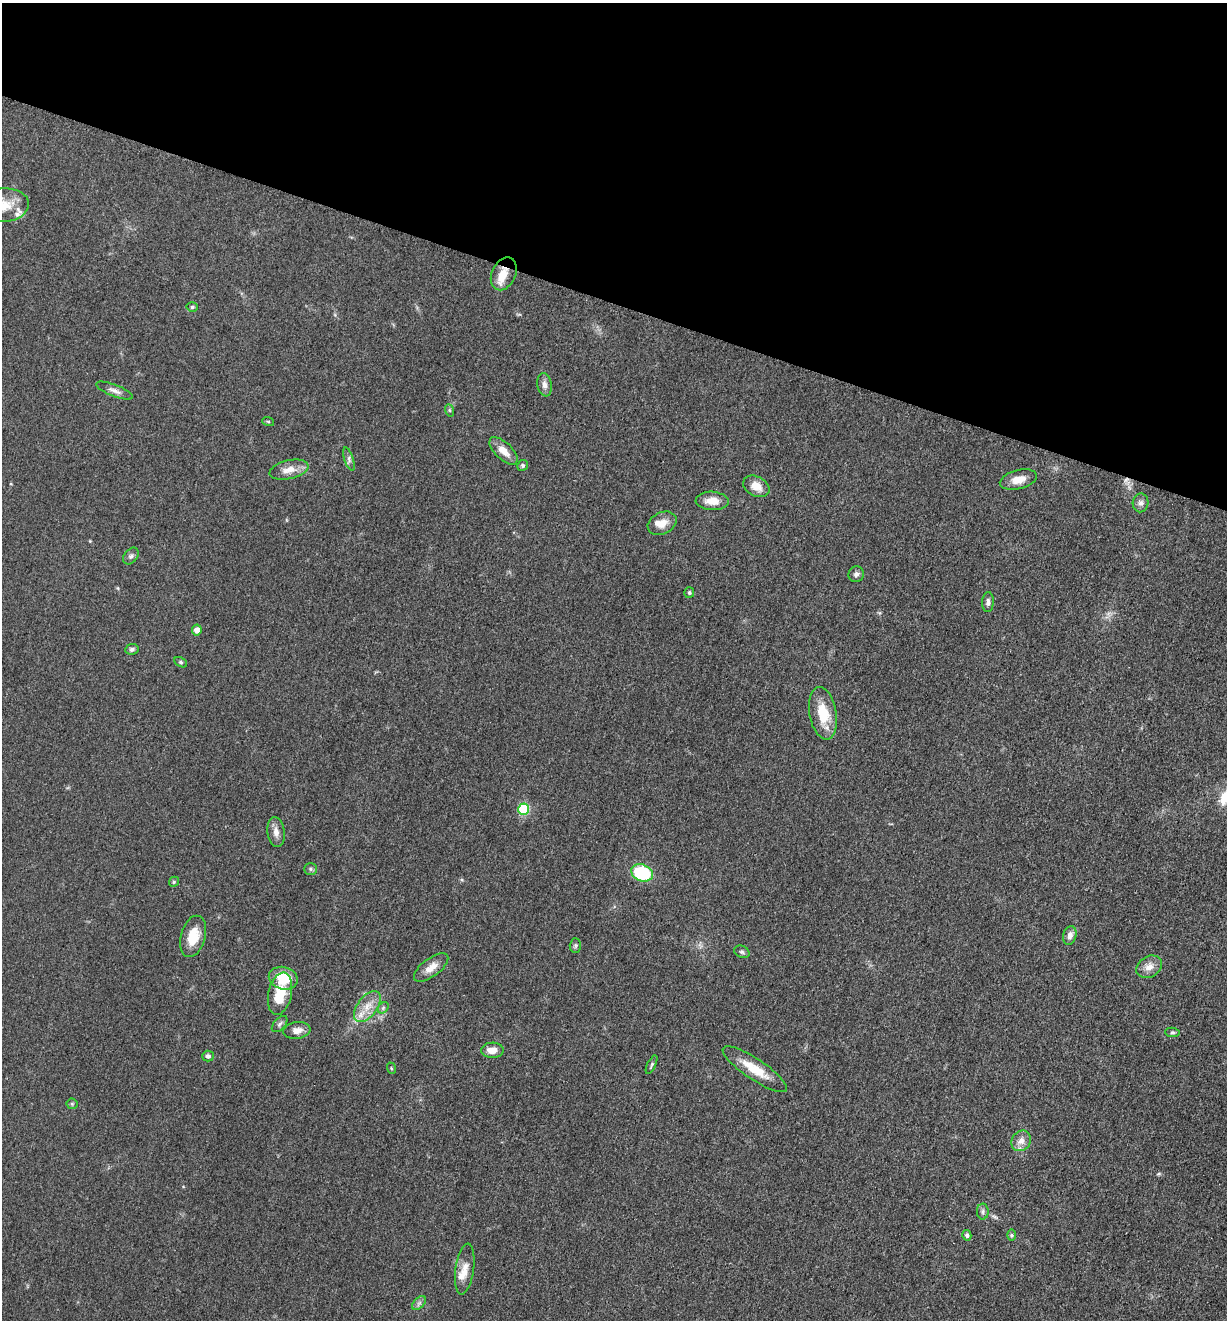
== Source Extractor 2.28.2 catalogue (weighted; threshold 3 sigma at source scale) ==
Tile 2 of 4 x 4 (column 2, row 1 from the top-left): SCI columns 1491-2715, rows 3967-5284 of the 5307 x 5292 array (HDU 1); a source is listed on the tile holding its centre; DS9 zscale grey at full resolution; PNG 1229 x 1322 px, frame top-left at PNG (2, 3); each listed source drawn as its Kron ellipse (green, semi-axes under 4 px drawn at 4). Shown black and unused: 23% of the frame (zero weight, under 3 of 5 exposures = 1% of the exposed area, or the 3 px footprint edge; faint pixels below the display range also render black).
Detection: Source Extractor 2.28.2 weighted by HDU 2 'WHT'; one run over the whole footprint, this tile lists its part. Background 0.05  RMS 0.0056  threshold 0.025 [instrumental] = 3 sigma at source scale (4.5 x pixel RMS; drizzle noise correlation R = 1.50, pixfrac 1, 0.05/0.05 arcsec/px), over >= 5 px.
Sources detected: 59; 5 inside a brighter listed object's ellipse — not listed separately; the other 54 listed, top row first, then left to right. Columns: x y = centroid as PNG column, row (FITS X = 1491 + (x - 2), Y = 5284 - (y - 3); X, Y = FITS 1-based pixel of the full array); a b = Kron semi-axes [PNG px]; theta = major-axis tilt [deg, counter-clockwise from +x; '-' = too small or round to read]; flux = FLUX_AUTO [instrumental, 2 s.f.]
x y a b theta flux
4 205 25 16 4 12
504 274 17 12 65 7.9
192 307 5 4 - 0.87
545 385 12 7 -79 2.7
114 391 19 6 -21 3
449 410 6 4 -71 0.81
268 421 6 3 -19 0.56
504 451 18 8 -44 5.8
349 459 12 4 -72 1.6
523 465 5 5 - 0.96
289 470 20 9 13 6.3
1018 480 19 9 14 6.1
756 486 14 9 -27 6.4
712 501 16 9 -2 6.6
1140 503 9 8 - 2.3
662 523 15 10 26 6.2
131 556 9 6 52 1.5
856 574 8 7 - 1.9
689 593 5 5 - 0.97
988 602 10 5 87 2
197 630 5 5 - 3.7
132 649 7 5 9 1.4
181 662 7 4 -28 0.98
823 713 26 13 -80 16
523 809 6 5 - 39
276 832 15 8 -83 3.8
311 869 6 5 - 1.1
642 873 11 8 -21 34
174 882 5 4 - 0.79
1070 935 9 6 76 2.8
193 936 21 12 74 11
575 945 7 5 89 0.99
742 952 8 6 -25 1.3
1149 967 13 10 30 4.7
431 968 20 9 37 5.6
283 978 15 11 -14 16
280 994 21 11 78 16
367 1006 18 10 53 7.6
383 1008 6 5 - 1.1
280 1024 10 5 48 1.4
297 1030 14 8 7 3.9
1172 1032 7 4 -5 1
492 1050 11 7 1 5.3
208 1056 6 5 - 1.4
652 1065 10 4 64 1
391 1068 6 3 -71 0.64
755 1069 38 10 -34 13
72 1104 5 5 - 0.93
1021 1141 11 9 54 3.9
983 1212 8 6 89 1.5
967 1235 5 4 - 1.4
1011 1235 6 4 -90 0.82
465 1269 26 9 82 6.4
419 1303 8 5 45 1.5
Overlapping masked pixels (flux is a lower limit): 1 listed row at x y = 504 274
Isophote crosses this tile's border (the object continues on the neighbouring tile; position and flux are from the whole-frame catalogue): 1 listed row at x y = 4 205